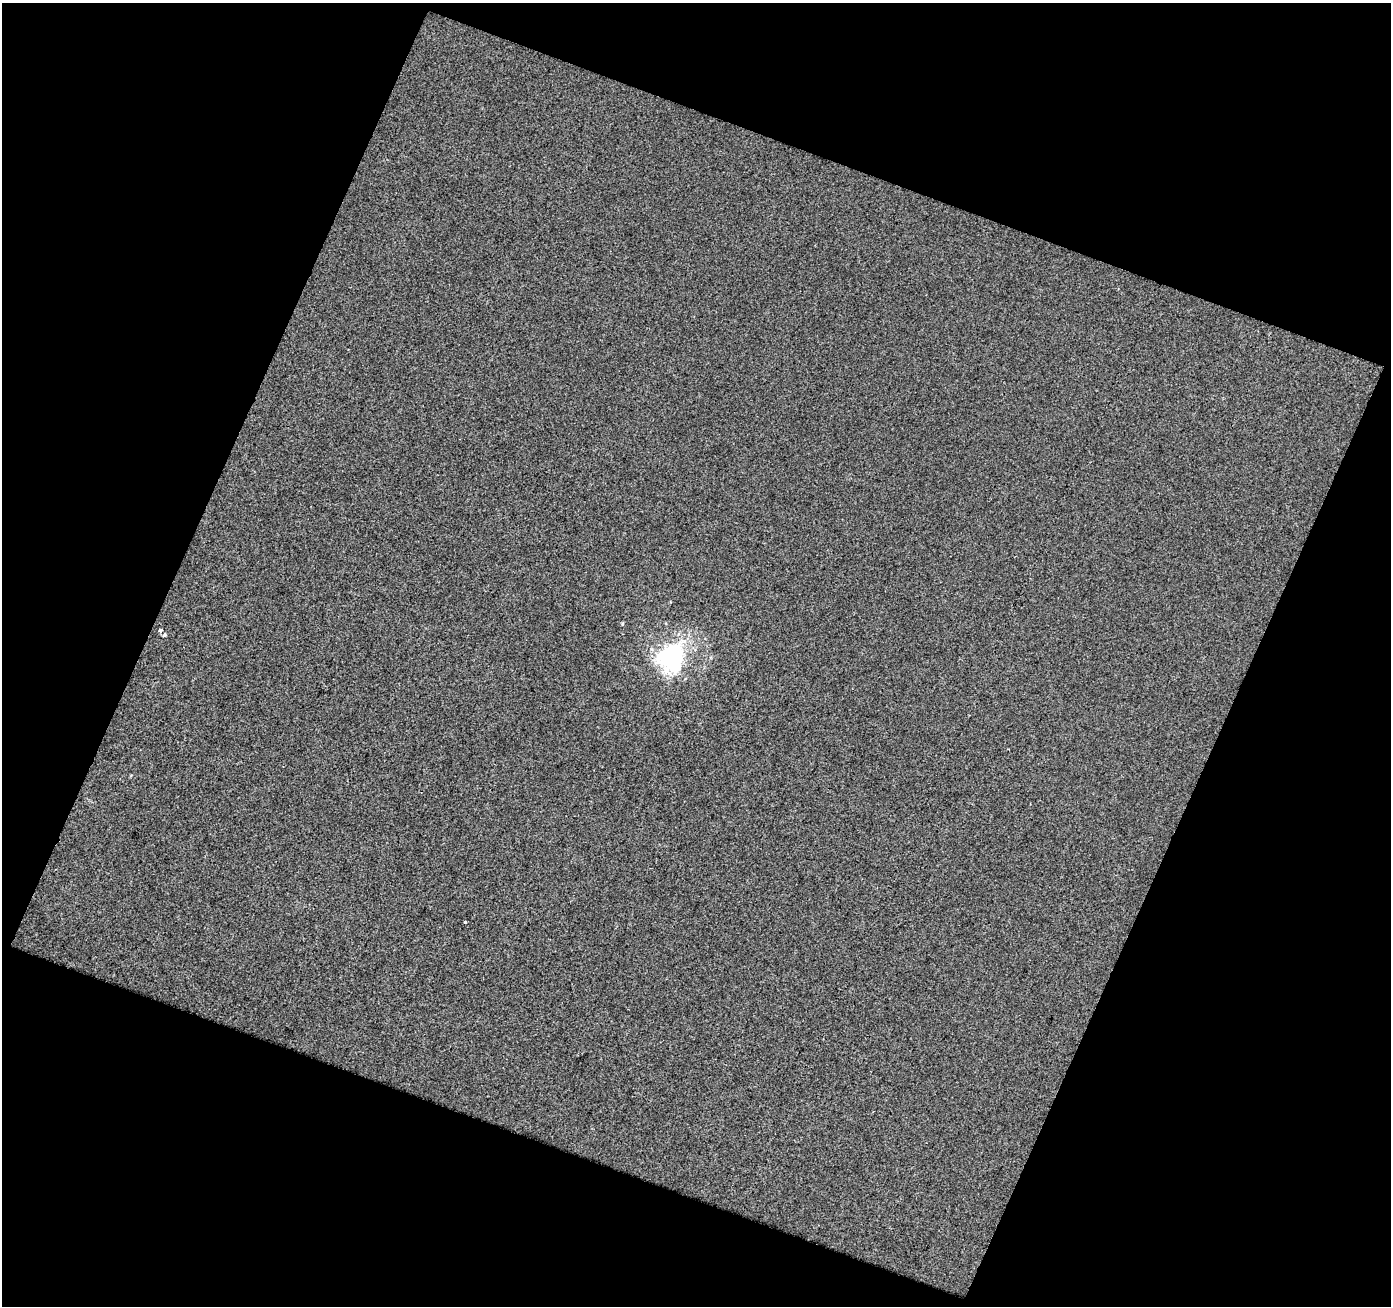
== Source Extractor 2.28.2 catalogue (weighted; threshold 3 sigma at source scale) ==
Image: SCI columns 4156-5544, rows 3080-4383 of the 5544 x 5679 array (HDU 1 of 3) = the unmasked area's bounding box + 8 px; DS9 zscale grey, full resolution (1 PNG px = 1 image px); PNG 1393 x 1308 px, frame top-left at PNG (2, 3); no overlay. Shown black and unused: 42% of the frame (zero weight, under 2 of 3 exposures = <1% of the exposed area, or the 3 px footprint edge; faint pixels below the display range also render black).
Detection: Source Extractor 2.28.2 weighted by HDU 2 'WHT'. Background 0.00612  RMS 0.016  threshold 0.074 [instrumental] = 3 sigma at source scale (4.5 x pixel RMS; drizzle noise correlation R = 1.50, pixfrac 1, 0.0396/0.0396 arcsec/px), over >= 5 px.
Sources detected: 5; all 5 listed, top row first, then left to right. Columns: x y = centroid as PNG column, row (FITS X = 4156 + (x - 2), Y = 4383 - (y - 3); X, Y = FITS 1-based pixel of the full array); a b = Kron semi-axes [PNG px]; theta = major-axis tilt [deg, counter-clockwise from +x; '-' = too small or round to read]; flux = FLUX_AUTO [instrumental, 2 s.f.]
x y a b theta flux
622 624 5 3 - 1.8
160 631 4 3 - 11
164 635 4 3 - 3.5
672 657 24 20 59 220
465 922 3 3 - 7.8